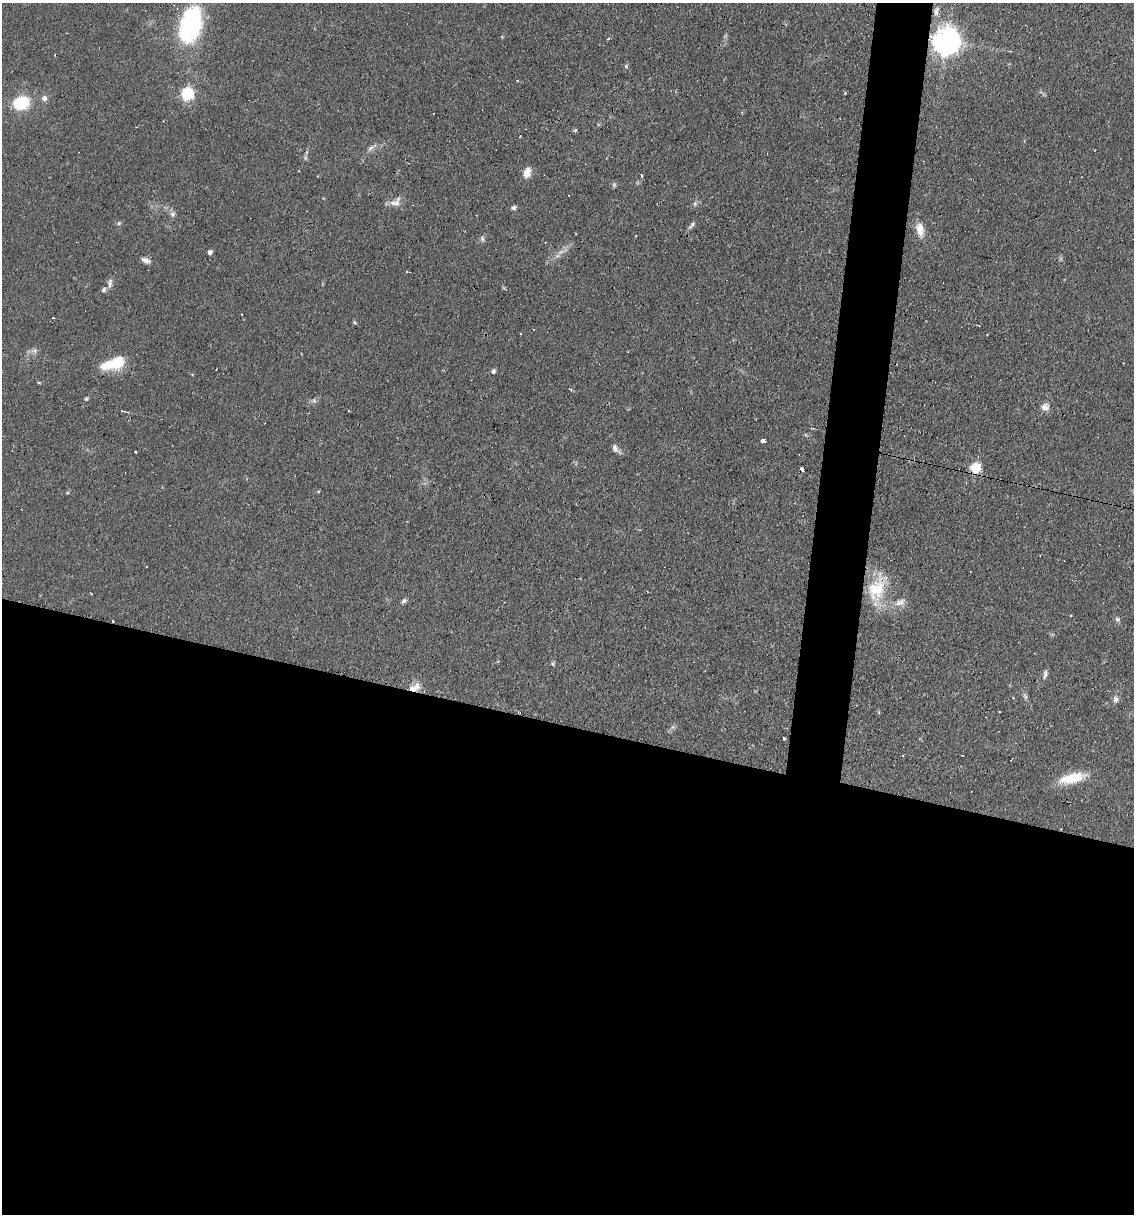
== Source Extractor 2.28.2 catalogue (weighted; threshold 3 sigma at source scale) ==
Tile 14 of 4 x 4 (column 2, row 4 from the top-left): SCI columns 1365-2496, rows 1-1212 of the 4874 x 4848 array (HDU 1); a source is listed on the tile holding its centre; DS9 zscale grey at full resolution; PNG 1136 x 1216 px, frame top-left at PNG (2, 3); no overlay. Shown black and unused: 44% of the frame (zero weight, under 2 of 3 exposures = <1% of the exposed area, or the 3 px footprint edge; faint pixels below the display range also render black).
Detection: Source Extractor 2.28.2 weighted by HDU 2 'WHT'; one run over the whole footprint, this tile lists its part. Background 0.0644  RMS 0.0052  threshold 0.0234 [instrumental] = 3 sigma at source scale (4.5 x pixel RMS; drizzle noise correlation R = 1.50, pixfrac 1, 0.05/0.05 arcsec/px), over >= 5 px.
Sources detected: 69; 3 too faint to see at this stretch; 9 cosmic-ray / hot-pixel residue — not listed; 1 inside a brighter listed object's ellipse — not listed separately; the other 56 listed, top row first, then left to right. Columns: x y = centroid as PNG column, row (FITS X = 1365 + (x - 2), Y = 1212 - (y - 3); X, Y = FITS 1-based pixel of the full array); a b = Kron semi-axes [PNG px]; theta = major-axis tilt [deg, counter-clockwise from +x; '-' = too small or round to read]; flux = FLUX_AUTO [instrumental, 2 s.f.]
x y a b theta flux
936 11 13 7 85 2.6
190 25 41 23 74 65
947 41 9 8 - 700
626 66 6 4 69 0.84
187 94 6 6 - 67
44 98 7 6 - 2.4
21 103 15 12 17 23
575 130 7 3 19 0.57
372 147 18 5 32 2.4
527 172 11 8 72 5.3
641 175 3 3 - 1.3
614 185 7 5 76 0.98
395 202 17 10 39 4.1
695 204 7 5 69 1.3
514 208 6 5 - 1.2
172 214 9 7 88 1.8
119 223 6 5 - 0.81
692 225 12 5 46 1.5
920 229 19 9 -81 6.4
482 239 7 6 - 1.4
210 252 5 4 - 1.7
560 252 11 5 26 2.6
146 260 12 6 -22 2.5
110 283 14 6 84 2.1
104 290 7 6 - 1.2
53 318 3 2 - 0.3
355 322 6 4 -55 0.69
979 326 4 2 - 0.41
114 363 27 11 20 19
493 371 6 5 - 1.5
39 382 5 2 - 0.6
86 399 5 4 - 0.77
1045 407 9 8 - 3.5
122 411 6 3 -9 0.68
812 428 4 3 - 0.64
764 441 4 3 - 19
616 449 13 6 -47 2.3
136 452 3 2 - 0.63
976 468 6 6 - 40
802 469 4 3 - 4.4
877 589 40 21 71 24
91 593 3 2 - 0.36
404 601 8 5 49 1.3
900 602 17 9 19 4.5
1117 619 7 5 -61 1.2
113 621 3 3 - 1.4
553 664 6 5 - 0.84
1045 673 11 5 83 1.6
413 689 11 9 -18 4.2
1025 696 11 5 -69 1.5
1115 699 9 7 84 1.9
673 727 7 4 71 1.1
784 738 3 3 - 5
902 755 3 3 - 0.9
962 755 2 2 - 0.34
1072 778 33 11 14 14
Overlapping masked pixels (flux is a lower limit): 4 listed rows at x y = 947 41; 976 468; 113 621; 413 689